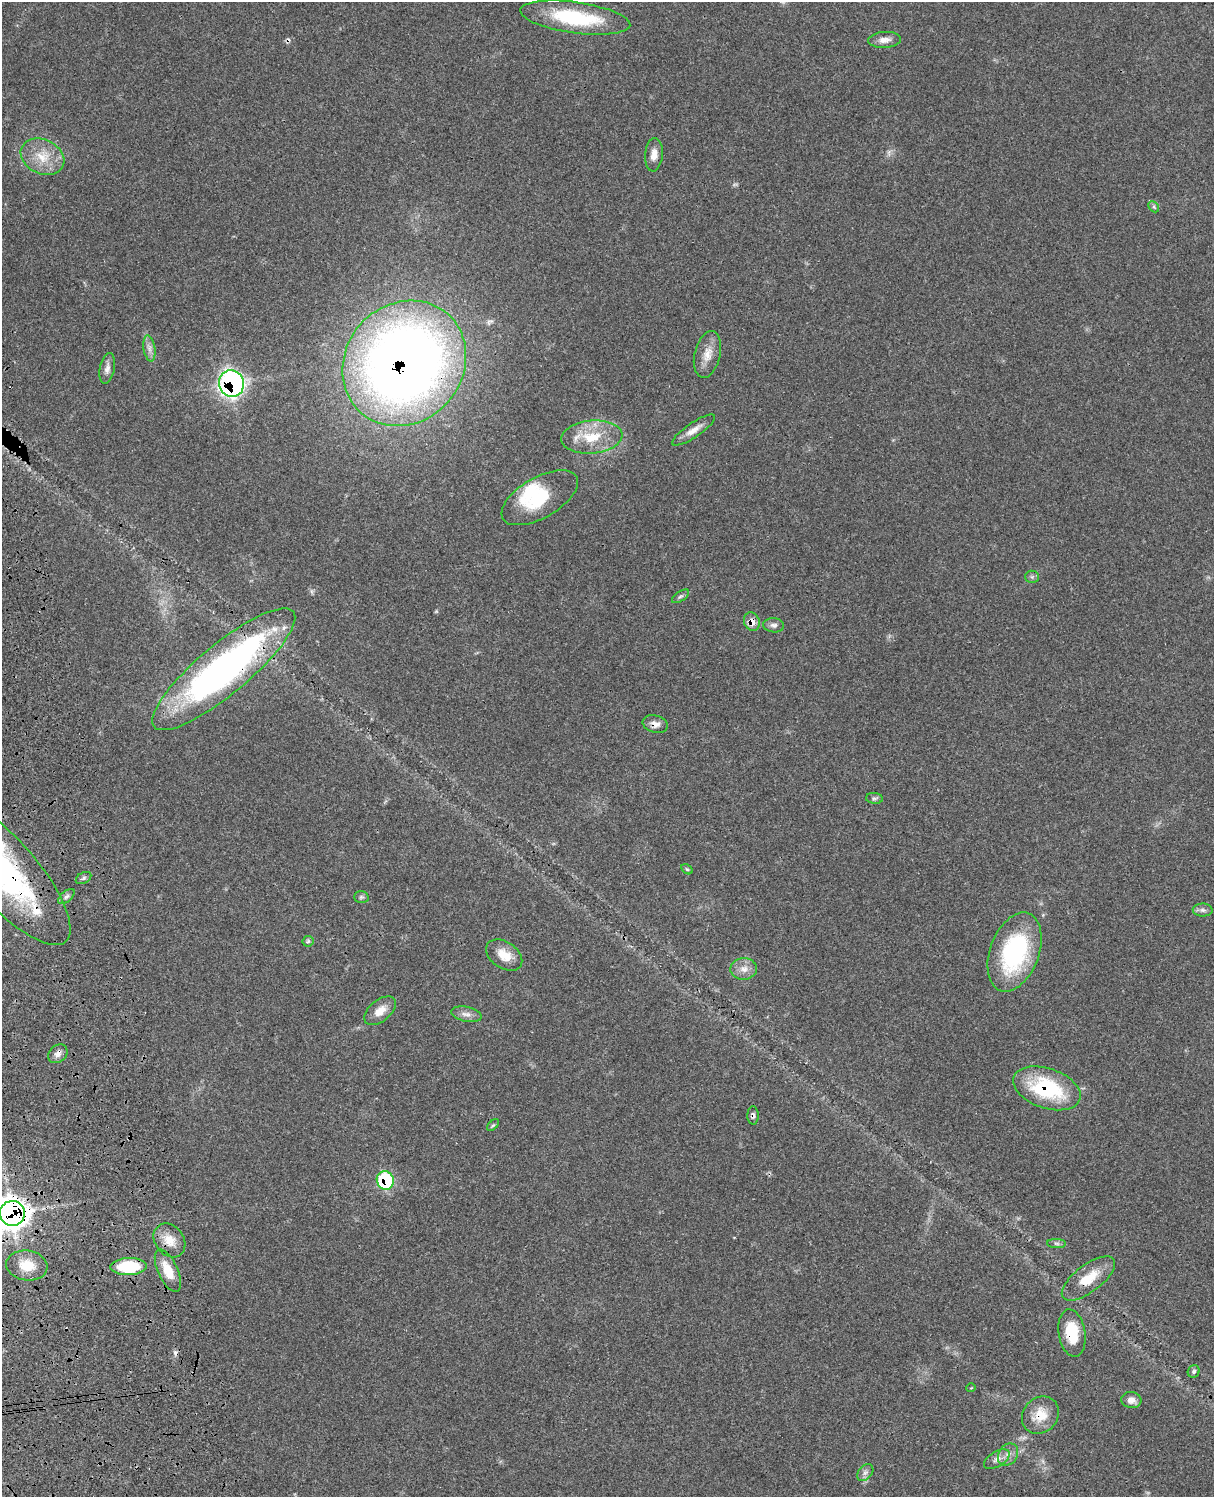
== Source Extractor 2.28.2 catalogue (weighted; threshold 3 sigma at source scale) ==
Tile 7 of 4 x 3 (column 3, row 2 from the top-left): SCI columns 2546-3757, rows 1770-3264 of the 5085 x 4922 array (HDU 1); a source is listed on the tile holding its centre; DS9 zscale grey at full resolution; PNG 1216 x 1499 px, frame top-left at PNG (2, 2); each listed source drawn as its Kron ellipse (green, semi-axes under 4 px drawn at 4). Shown black and unused: <1% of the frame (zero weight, under 3 of 4 exposures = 6% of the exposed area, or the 3 px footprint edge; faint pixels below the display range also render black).
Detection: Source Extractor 2.28.2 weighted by HDU 2 'WHT'; one run over the whole footprint, this tile lists its part. Background 0.107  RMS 0.0066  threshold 0.0295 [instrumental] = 3 sigma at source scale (4.5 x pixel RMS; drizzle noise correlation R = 1.50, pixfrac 1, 0.05/0.05 arcsec/px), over >= 5 px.
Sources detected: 56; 2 cosmic-ray / hot-pixel residue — neither listed nor drawn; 2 inside a brighter listed object's ellipse — not listed separately; the other 52 listed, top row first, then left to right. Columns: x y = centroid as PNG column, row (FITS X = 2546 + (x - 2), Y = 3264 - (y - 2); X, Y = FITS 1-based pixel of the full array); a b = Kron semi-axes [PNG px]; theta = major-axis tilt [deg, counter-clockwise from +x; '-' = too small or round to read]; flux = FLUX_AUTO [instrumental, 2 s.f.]
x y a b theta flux
575 18 55 15 -8 49
884 40 16 8 4 4.8
654 155 17 9 85 5.5
42 157 23 17 -26 16
1154 207 6 4 -46 1.2
149 348 13 5 -81 3.4
707 354 24 13 76 9.2
404 363 66 59 49 770
107 368 15 7 79 3.8
231 384 13 12 - 200
693 430 25 7 34 6.3
592 437 31 16 5 22
540 498 42 20 30 33
1032 577 6 6 - 1.4
680 596 10 5 35 1.6
752 622 10 7 -69 5.9
774 625 10 7 -8 2.5
224 669 90 25 40 260
655 724 13 8 -16 4.2
874 798 8 5 -3 1.5
687 869 6 4 -30 0.99
5 873 91 32 -49 170
84 878 8 5 28 1.5
66 896 10 5 41 1.9
361 897 7 6 - 1.3
1203 910 10 6 -2 2.2
308 941 5 5 - 1.1
1014 952 41 24 70 81
504 955 20 13 -34 10
744 969 13 11 3 5.5
380 1011 18 10 39 8.1
466 1014 15 7 -11 4
58 1054 10 8 42 3.6
1047 1088 35 20 -19 57
753 1115 9 5 89 1.9
493 1125 7 4 44 1
385 1180 9 8 - 43
12 1213 12 12 - 680
169 1240 18 14 -52 9.9
1057 1243 9 4 -1 1.4
27 1265 21 15 -8 14
129 1267 18 8 2 38
168 1271 23 10 -65 12
1088 1278 32 13 37 17
1072 1333 24 13 -81 21
1194 1371 6 5 - 1.4
971 1388 4 3 - 0.45
1131 1400 10 8 -9 4.4
1040 1415 20 17 47 13
1008 1455 12 9 57 4.4
997 1459 14 7 32 3.9
865 1472 10 6 48 2.6
Overlapping masked pixels (flux is a lower limit): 16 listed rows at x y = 404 363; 231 384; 752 622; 224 669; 655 724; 5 873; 58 1054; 1047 1088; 753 1115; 385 1180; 12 1213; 169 1240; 129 1267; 1088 1278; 1072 1333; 1040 1415
Isophote crosses this tile's border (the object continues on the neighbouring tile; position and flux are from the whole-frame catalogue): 3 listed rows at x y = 575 18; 5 873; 12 1213